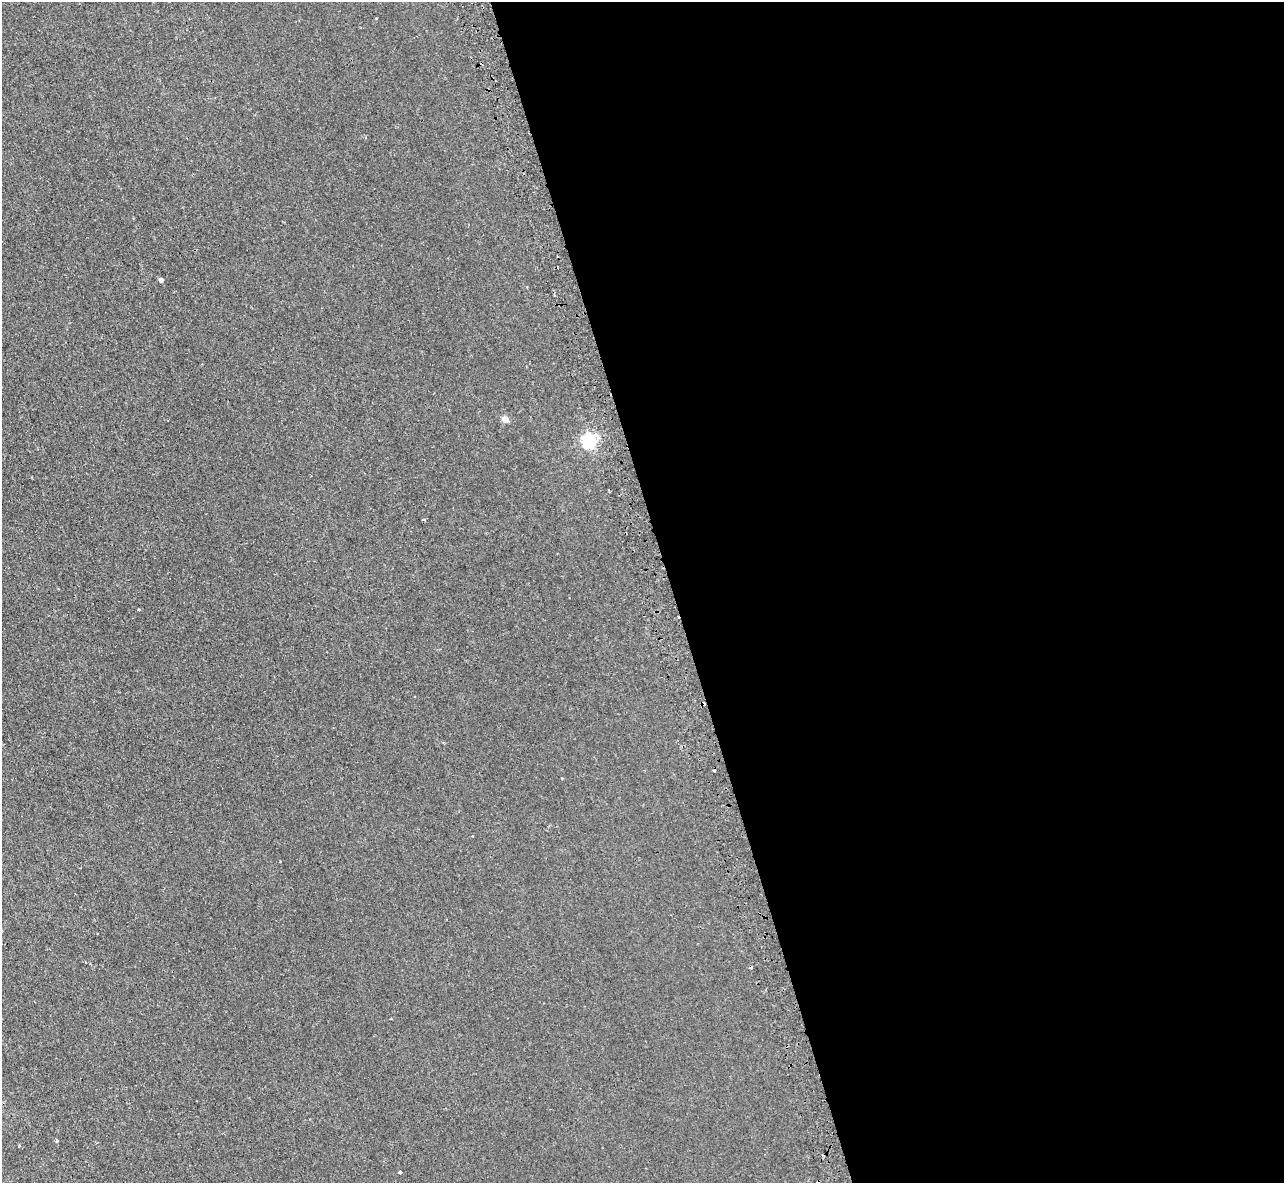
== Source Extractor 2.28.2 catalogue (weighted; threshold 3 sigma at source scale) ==
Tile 8 of 4 x 4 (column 4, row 2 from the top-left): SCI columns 3896-5177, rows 2541-3721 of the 5225 x 5202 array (HDU 1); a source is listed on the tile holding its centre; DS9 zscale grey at full resolution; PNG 1286 x 1185 px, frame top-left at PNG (2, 2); no overlay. Shown black and unused: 48% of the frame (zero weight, under 2 of 3 exposures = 4% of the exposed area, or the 3 px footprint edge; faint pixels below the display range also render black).
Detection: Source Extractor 2.28.2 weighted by HDU 2 'WHT'; one run over the whole footprint, this tile lists its part. Background 0.00208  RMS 0.0037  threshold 0.0165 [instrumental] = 3 sigma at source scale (4.5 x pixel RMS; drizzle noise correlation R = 1.50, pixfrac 1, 0.05/0.05 arcsec/px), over >= 5 px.
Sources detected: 11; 5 cosmic-ray / hot-pixel residue — not listed; the other 6 listed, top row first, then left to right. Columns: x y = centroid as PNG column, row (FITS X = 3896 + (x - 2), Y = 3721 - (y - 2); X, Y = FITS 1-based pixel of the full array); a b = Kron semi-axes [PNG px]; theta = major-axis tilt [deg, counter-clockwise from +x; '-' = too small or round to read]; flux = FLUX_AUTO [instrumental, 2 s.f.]
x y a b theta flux
161 280 4 4 - 1.4
505 419 4 4 - 5.7
589 440 6 6 - 75
424 520 4 3 - 0.45
57 1141 3 3 - 0.83
400 1172 3 3 - 0.75